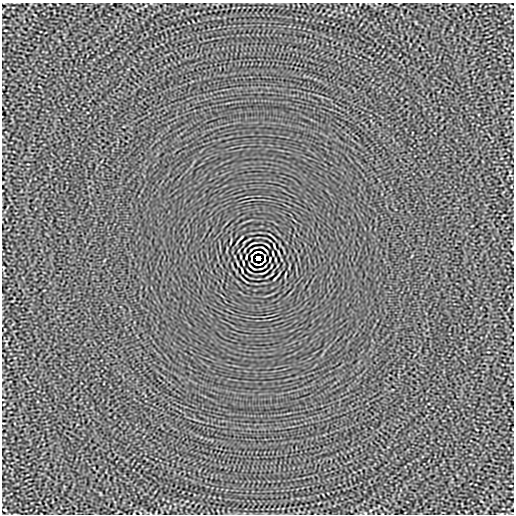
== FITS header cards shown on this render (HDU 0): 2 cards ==
NAXIS1  =                  512
NAXIS2  =                  512

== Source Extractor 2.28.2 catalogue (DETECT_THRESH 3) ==
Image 512 x 512 px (HDU 0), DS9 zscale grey, 1 PNG px = 1 image px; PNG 516 x 516 px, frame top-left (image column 1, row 512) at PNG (2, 3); no overlay
Background -1.34e-05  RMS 0.0015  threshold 0.00444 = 3 sigma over >= 5 px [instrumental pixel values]
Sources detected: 14; all 14 listed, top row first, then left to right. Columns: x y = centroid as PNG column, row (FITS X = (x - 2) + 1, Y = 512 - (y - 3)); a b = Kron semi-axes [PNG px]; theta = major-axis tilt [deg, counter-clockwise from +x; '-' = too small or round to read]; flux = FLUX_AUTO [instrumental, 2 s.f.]
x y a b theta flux
512 6 3 2 - 0.082
264 249 8 2 -40 0.099
256 252 5 2 - 0.064
260 252 4 2 - 0.1
251 256 4 2 - 0.076
265 256 4 2 - 0.073
258 258 4 4 - 3.7
251 260 3 2 - 0.081
265 260 4 2 - 0.078
243 263 4 2 - 0.081
256 264 4 2 - 0.088
260 264 5 2 - 0.089
252 267 8 2 -40 0.099
5 510 3 2 - 0.079
At the frame edge (FLAGS 8, measured only in part): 1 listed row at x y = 512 6